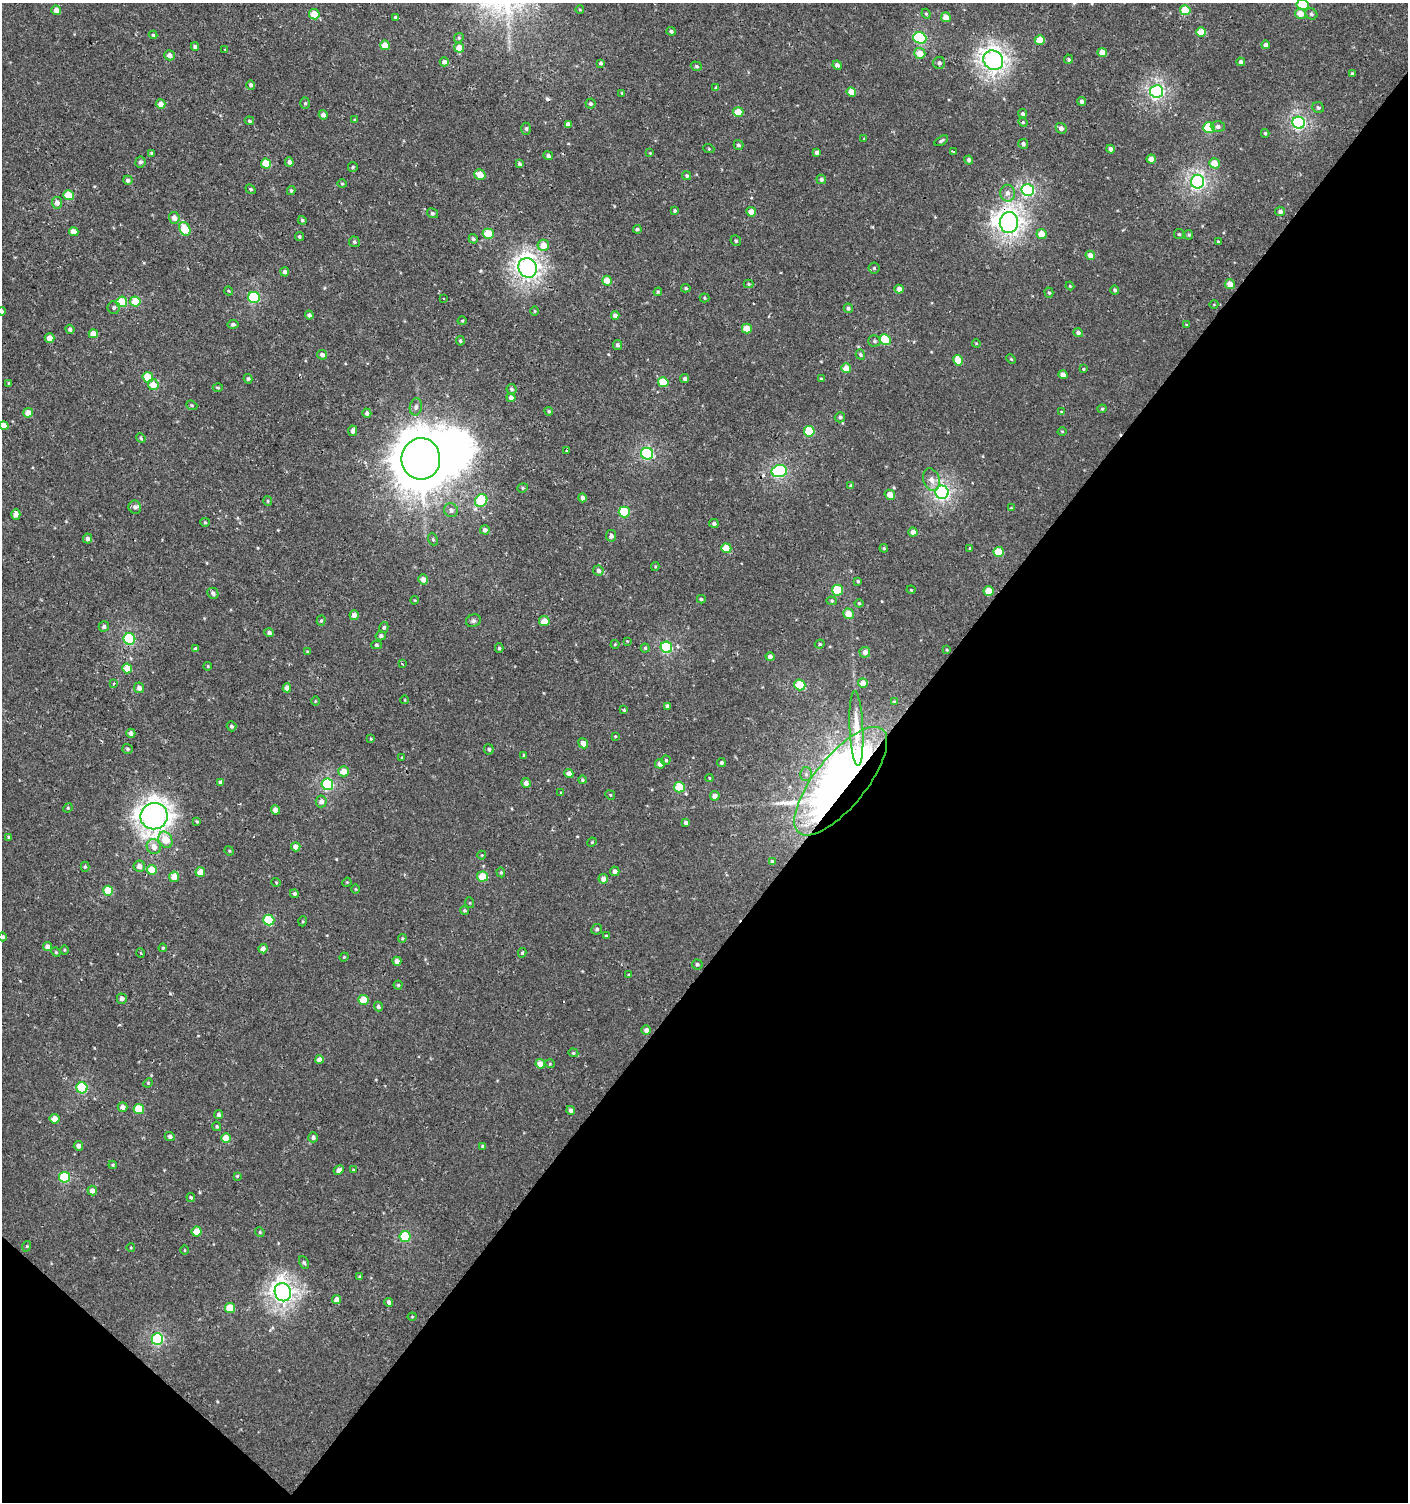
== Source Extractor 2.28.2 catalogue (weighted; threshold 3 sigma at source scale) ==
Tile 15 of 4 x 4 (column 3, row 4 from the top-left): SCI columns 2981-4386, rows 39-1538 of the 6059 x 6037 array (HDU 1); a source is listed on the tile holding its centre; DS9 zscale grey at full resolution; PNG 1410 x 1504 px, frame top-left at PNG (2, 3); each listed source drawn as its Kron ellipse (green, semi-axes under 4 px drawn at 4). Shown black and unused: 40% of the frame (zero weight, under 2 of 3 exposures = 2% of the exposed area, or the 3 px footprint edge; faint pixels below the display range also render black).
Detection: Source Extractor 2.28.2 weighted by HDU 2 'WHT'; one run over the whole footprint, this tile lists its part. Background 9.47e-04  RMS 0.0025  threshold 0.0115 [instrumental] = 3 sigma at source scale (4.5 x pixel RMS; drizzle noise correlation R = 1.50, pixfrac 1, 0.0396/0.0396 arcsec/px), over >= 5 px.
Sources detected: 372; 2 inside a brighter object's white glare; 2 cosmic-ray / hot-pixel residue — neither listed nor drawn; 1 inside a brighter listed object's ellipse — not listed separately; the other 367 listed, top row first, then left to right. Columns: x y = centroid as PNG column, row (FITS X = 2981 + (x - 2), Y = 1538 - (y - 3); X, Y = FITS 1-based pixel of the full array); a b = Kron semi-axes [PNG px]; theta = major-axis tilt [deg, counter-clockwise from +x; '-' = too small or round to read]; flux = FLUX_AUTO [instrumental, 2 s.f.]
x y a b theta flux
1303 5 6 5 - 7.9
56 10 5 4 - 1.8
580 10 4 3 - 0.23
1185 10 5 5 - 5.8
314 14 5 5 - 4.3
926 14 5 4 - 0.28
1300 14 6 5 - 2.7
1311 14 6 5 - 0.49
396 17 4 3 - 0.53
946 17 5 4 - 3
671 31 4 4 - 0.56
1201 32 5 4 - 3.9
153 35 4 4 - 0.34
459 38 5 4 - 0.31
920 38 6 5 - 22
1040 40 5 5 - 5.1
385 45 5 4 - 3.6
1266 45 4 4 - 1.1
195 46 4 3 - 0.59
459 48 5 5 - 3
225 49 3 2 - 0.31
920 53 6 5 - 2.9
1102 53 5 4 - 2.9
169 55 5 5 - 1.3
1068 59 4 4 - 0.47
993 60 10 9 - 120
444 62 4 4 - 0.95
1241 62 4 4 - 0.91
601 63 4 3 - 0.48
939 63 6 6 - 0.68
837 65 5 4 - 0.94
696 66 6 4 -18 0.44
1352 74 4 3 - 0.51
251 85 4 4 - 0.65
716 87 4 3 - 0.28
1157 91 6 6 - 54
851 92 5 4 - 3.2
622 93 4 4 - 0.26
1082 101 4 4 - 0.78
305 103 5 5 - 0.41
161 104 5 5 - 1.8
591 104 5 5 - 0.59
1318 108 6 5 - 0.5
738 112 5 5 - 4
1023 114 5 4 - 0.72
323 115 4 4 - 1.1
355 120 4 4 - 0.27
249 121 5 3 - 0.28
1023 122 5 4 - 0.32
1299 123 6 6 - 46
568 124 4 4 - 1
1218 126 7 5 -1 0.88
1061 128 5 5 - 1
1209 128 6 5 - 11
526 129 6 4 -89 0.52
1265 133 4 3 - 0.36
864 139 4 3 - 0.19
941 141 7 3 30 0.44
1023 144 5 4 - 0.62
738 145 5 4 - 0.54
709 149 5 3 - 0.22
1110 149 4 4 - 1
953 151 4 2 - 0.25
817 152 4 4 - 0.88
152 153 4 3 - 0.31
650 153 3 3 - 0.18
548 156 5 4 - 0.64
1151 159 4 4 - 2
969 160 4 4 - 0.83
140 162 5 5 - 0.54
289 162 4 4 - 0.75
1214 163 5 5 - 3
266 164 5 5 - 6
519 164 4 3 - 0.52
353 167 5 4 - 0.31
480 175 6 5 - 3.2
687 176 5 4 - 0.44
821 179 5 4 - 0.6
128 180 5 4 - 0.73
1198 182 7 6 - 58
342 184 4 4 - 0.28
251 189 5 4 - 0.34
1028 190 6 6 - 34
291 191 4 3 - 0.35
1007 193 8 7 - 1.3
68 195 5 5 - 5.7
57 203 5 5 - 1.5
675 211 4 4 - 0.35
1280 211 5 5 - 0.8
751 212 5 4 - 1.8
432 213 6 4 -30 0.44
174 218 6 5 - 1.6
302 220 4 4 - 0.36
1009 223 10 9 - 120
185 229 7 5 -66 7.4
637 229 4 3 - 0.45
74 232 5 4 - 2.2
488 234 5 5 - 7.9
1042 234 5 5 - 3.2
1179 234 5 5 - 0.37
1189 235 5 4 - 0.3
299 237 4 4 - 0.33
473 239 5 4 - 0.46
736 241 5 5 - 0.42
1218 241 4 3 - 0.22
354 242 5 5 - 0.46
543 245 6 5 - 3.4
1090 255 5 4 - 2
528 268 10 9 - 120
874 268 5 5 - 0.44
285 272 4 4 - 0.72
607 281 5 5 - 4.1
749 284 5 4 - 0.32
1230 284 5 5 - 2.4
1070 286 4 3 - 0.23
686 288 5 4 - 0.35
899 289 4 4 - 1.6
1115 290 4 4 - 0.6
229 291 4 3 - 0.19
658 292 4 3 - 0.3
1049 293 5 4 - 0.46
254 297 6 5 - 22
705 298 5 4 - 0.3
443 299 3 2 - 0.41
135 301 5 5 - 6.5
122 302 5 5 - 7
1214 304 4 3 - 0.18
114 308 6 6 - 0.64
848 308 5 4 - 0.52
2 311 4 4 - 0.72
535 311 5 3 - 0.22
309 315 4 4 - 0.92
615 316 4 4 - 1.1
462 321 4 4 - 0.26
233 324 5 4 - 0.49
1186 325 3 3 - 0.59
747 328 5 5 - 3.3
70 329 4 4 - 0.63
1078 333 5 4 - 0.75
93 334 4 4 - 2.8
50 338 5 5 - 1.7
885 339 6 5 - 10
460 341 5 4 - 0.35
874 341 6 5 - 0.51
976 343 4 3 - 0.19
618 345 5 4 - 0.6
860 354 5 4 - 0.42
322 355 5 4 - 0.98
1011 359 5 3 - 0.26
958 360 5 4 - 3.5
846 368 5 4 - 3.1
1083 369 3 3 - 0.25
1063 375 4 4 - 1.8
148 377 5 5 - 6.7
248 379 5 4 - 0.39
685 379 4 4 - 0.57
821 379 4 3 - 0.35
663 382 5 5 - 6.6
9 384 3 3 - 0.3
153 384 5 5 - 3.3
218 388 5 3 - 0.27
512 389 5 5 - 0.5
511 397 4 4 - 1
192 405 6 4 -21 0.35
416 407 9 6 81 0.81
1102 409 4 4 - 0.3
549 411 4 3 - 0.34
1061 412 4 3 - 0.23
28 413 5 4 - 2.3
367 413 5 4 - 0.74
840 417 5 5 - 0.61
4 425 4 4 - 1.8
353 431 5 4 - 0.95
809 431 5 5 - 9.5
1062 431 4 3 - 0.2
141 438 5 4 - 0.29
567 451 4 3 - 0.25
647 454 6 6 - 29
421 459 21 19 -90 1500
779 471 8 6 10 32
931 479 11 8 -71 1.8
851 486 4 4 - 0.39
523 488 5 4 - 0.34
942 492 7 6 - 57
890 495 5 4 - 2.5
582 498 4 4 - 0.93
481 500 7 6 - 15
268 501 5 4 - 0.33
135 507 6 6 - 0.72
1011 508 4 3 - 0.19
451 510 7 6 - 0.95
624 512 5 5 - 13
16 514 5 4 - 1.4
205 522 5 4 - 0.29
714 523 5 4 - 0.61
485 530 5 4 - 0.9
913 532 4 4 - 1.7
611 536 6 5 - 0.85
88 539 5 4 - 0.87
433 539 6 4 -68 0.33
726 548 5 5 - 5.3
884 548 4 3 - 0.36
970 548 3 3 - 0.21
999 552 5 5 - 6.4
655 566 4 4 - 0.25
598 571 5 5 - 0.68
423 579 5 5 - 1.4
858 581 4 3 - 0.32
837 590 5 5 - 9.5
911 590 4 4 - 0.26
988 591 5 5 - 4.6
213 593 6 5 - 0.9
701 599 4 3 - 0.38
414 600 4 3 - 0.21
832 601 5 4 - 0.35
859 603 4 4 - 0.26
848 614 5 5 - 3.3
354 615 5 4 - 1.5
321 621 5 4 - 0.34
473 621 7 6 - 0.57
544 621 5 5 - 3.1
104 626 5 5 - 0.69
384 627 5 4 - 0.39
269 633 5 4 - 0.65
381 636 5 4 - 0.66
129 639 6 5 - 24
627 641 3 3 - 0.17
615 644 4 4 - 0.25
820 644 5 3 - 0.33
376 645 5 4 - 0.35
666 647 6 5 - 21
499 648 5 4 - 0.39
645 648 4 4 - 0.36
195 649 4 3 - 0.53
947 650 4 3 - 0.22
307 652 4 3 - 0.27
865 652 5 5 - 1.5
770 657 4 4 - 1.2
402 664 3 2 - 0.23
208 666 4 3 - 0.18
127 668 5 4 - 3.6
114 683 3 3 - 0.54
863 683 5 5 - 2.4
800 685 5 5 - 9.2
139 688 5 5 - 1.2
287 688 4 4 - 1.3
405 700 4 2 - 0.18
315 701 5 3 - 0.22
894 702 4 3 - 0.46
667 706 4 4 - 0.81
624 710 3 3 - 0.34
232 726 5 5 - 0.53
856 728 37 7 -87 5.3
131 733 4 4 - 1.2
615 736 3 3 - 0.21
371 739 4 3 - 0.26
583 743 5 4 - 1.8
127 749 5 5 - 0.44
489 749 5 5 - 0.48
524 755 4 3 - 0.36
402 758 4 3 - 0.22
666 760 5 4 - 0.44
721 762 4 4 - 0.46
660 764 5 5 - 1.5
344 771 5 5 - 2.9
569 773 4 4 - 1.6
806 774 7 6 - 0.67
709 778 4 4 - 0.21
582 780 4 4 - 0.39
841 781 66 25 51 210
220 782 4 3 - 0.78
526 783 5 4 - 1.1
327 784 6 5 - 25
679 787 5 5 - 8.4
561 792 4 3 - 0.2
610 795 5 4 - 0.29
715 796 5 4 - 1.5
321 801 6 5 - 1.3
68 808 5 4 - 0.28
275 810 5 4 - 1.7
154 816 14 13 - 200
197 821 4 3 - 0.31
686 822 4 4 - 0.76
9 837 3 3 - 0.33
165 840 8 6 -63 4.2
592 842 5 4 - 0.23
154 847 7 7 - 2
296 847 4 4 - 2
229 851 5 4 - 0.27
482 855 4 4 - 0.22
772 861 3 3 - 0.33
139 866 5 5 - 1.4
85 867 5 4 - 0.32
152 870 5 5 - 5.2
615 871 4 4 - 0.93
200 872 5 4 - 3.5
501 872 5 4 - 0.33
174 877 5 5 - 3
482 877 6 5 - 5
603 879 5 4 - 1.7
276 882 5 3 - 0.2
347 882 5 4 - 0.23
355 889 5 3 - 0.21
108 891 5 5 - 7.5
294 894 4 4 - 0.58
470 903 5 3 - 0.25
464 910 4 4 - 0.35
269 920 5 5 - 10
303 921 5 3 - 0.26
597 929 5 5 - 0.53
606 936 4 3 - 0.3
3 937 4 4 - 0.48
402 938 4 4 - 0.31
48 947 4 4 - 1.7
163 948 4 3 - 0.28
263 949 4 4 - 1.7
64 950 4 3 - 0.25
56 952 5 4 - 0.27
140 953 5 3 - 0.23
522 953 5 3 - 0.35
344 957 4 4 - 0.23
397 961 5 4 - 1.4
697 964 5 5 - 0.62
629 975 4 3 - 0.31
398 985 4 4 - 0.37
122 999 5 5 - 0.79
363 1000 5 5 - 6.1
378 1007 5 4 - 0.63
646 1030 5 4 - 1.2
573 1053 5 4 - 0.31
319 1059 4 4 - 1.3
540 1064 5 4 - 2.9
550 1064 5 3 - 0.21
148 1083 5 4 - 0.28
82 1088 5 5 - 17
123 1107 5 4 - 1.4
139 1109 5 5 - 6.6
571 1110 4 4 - 0.88
219 1115 4 4 - 0.7
54 1119 5 4 - 2.8
217 1126 5 4 - 0.32
170 1136 5 4 - 0.6
313 1137 5 5 - 0.68
226 1138 5 5 - 4
78 1146 5 4 - 0.89
483 1147 4 4 - 0.43
113 1165 4 4 - 0.27
339 1170 5 4 - 1.2
353 1170 3 3 - 0.22
237 1176 3 3 - 0.27
65 1177 5 5 - 15
92 1190 5 4 - 1.4
191 1197 4 4 - 0.35
197 1231 5 5 - 4.3
260 1232 5 4 - 0.35
405 1236 5 5 - 13
27 1246 5 3 - 0.23
131 1248 4 3 - 0.2
185 1250 5 3 - 0.23
304 1263 6 4 -62 0.43
360 1277 4 3 - 0.54
283 1292 9 8 - 110
337 1299 5 4 - 1.4
389 1302 4 4 - 0.83
230 1308 5 5 - 7.1
412 1317 4 4 - 0.23
157 1339 6 6 - 26
Overlapping masked pixels (flux is a lower limit): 2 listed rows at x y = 1009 223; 841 781
Isophote crosses this tile's border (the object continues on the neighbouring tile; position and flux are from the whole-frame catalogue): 4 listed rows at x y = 1303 5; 2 311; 4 425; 3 937